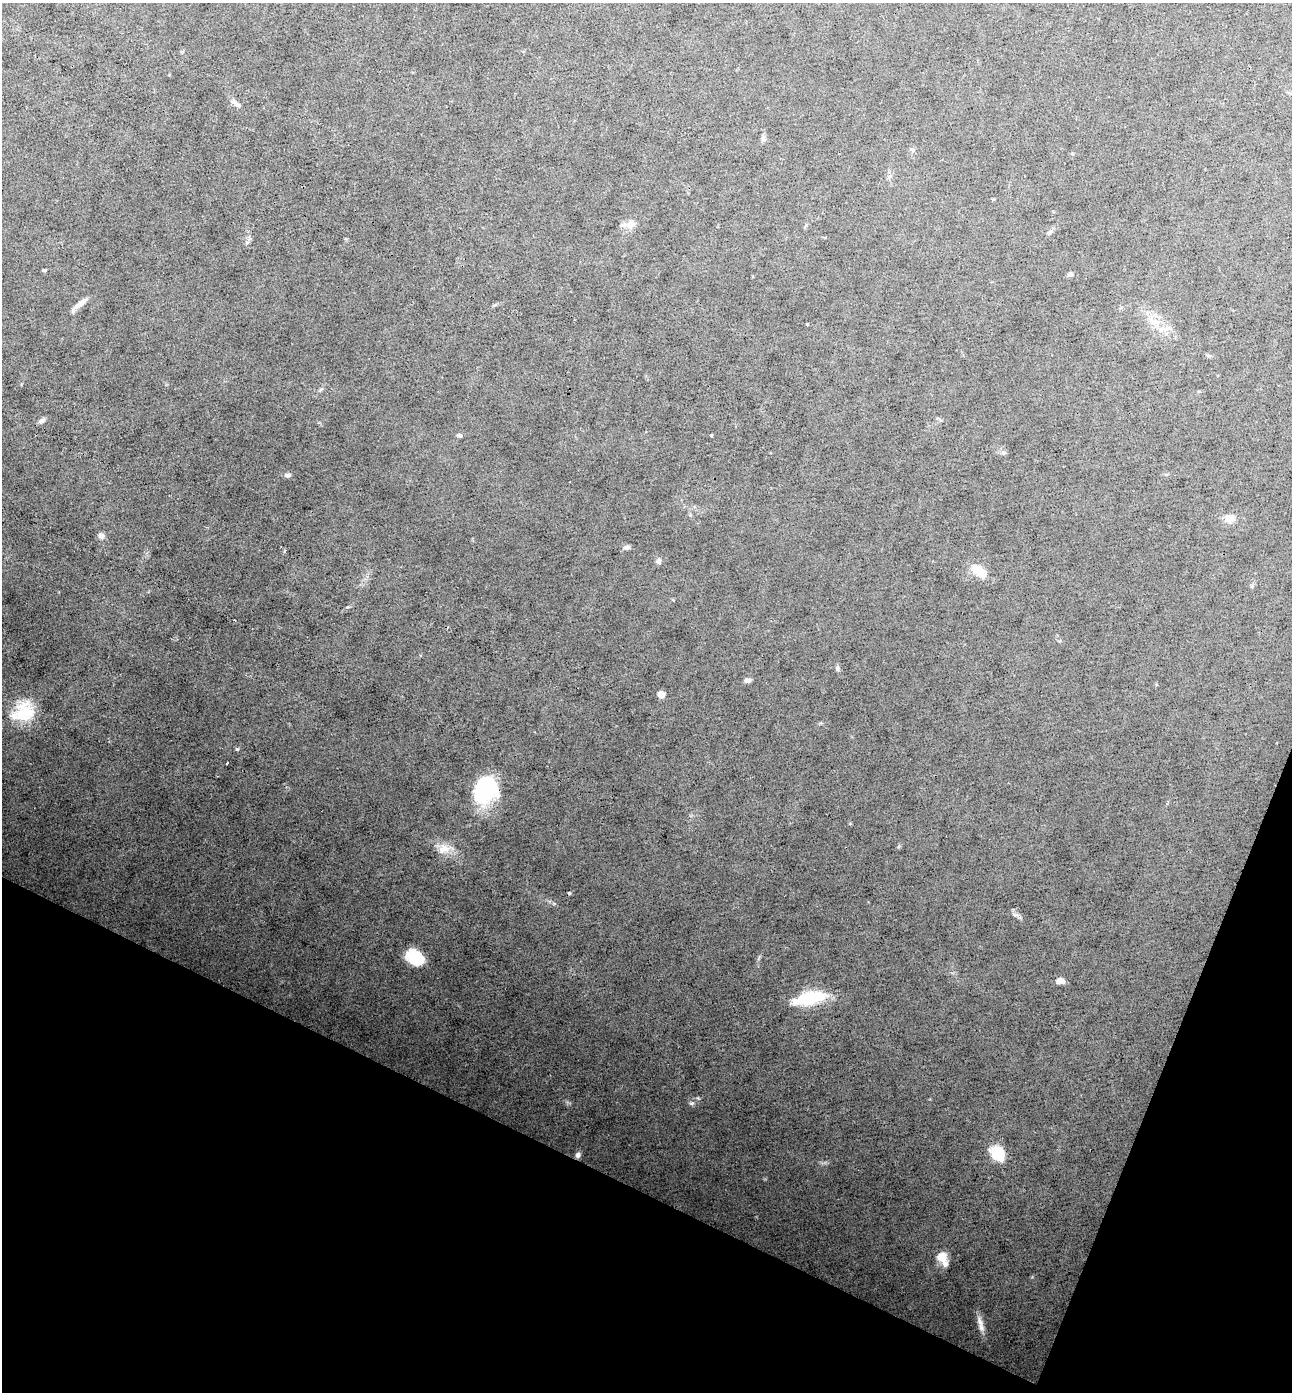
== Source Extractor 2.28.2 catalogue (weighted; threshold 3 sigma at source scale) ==
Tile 15 of 4 x 4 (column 3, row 4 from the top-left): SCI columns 2855-4144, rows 2-1391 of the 5574 x 5562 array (HDU 1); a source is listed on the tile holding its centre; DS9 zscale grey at full resolution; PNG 1294 x 1394 px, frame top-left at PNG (2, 3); no overlay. Shown black and unused: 20% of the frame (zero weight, under 3 of 4 exposures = <1% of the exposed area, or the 3 px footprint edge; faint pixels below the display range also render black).
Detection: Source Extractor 2.28.2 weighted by HDU 2 'WHT'; one run over the whole footprint, this tile lists its part. Background 0.0533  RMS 0.0068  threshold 0.0304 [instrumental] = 3 sigma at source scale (4.5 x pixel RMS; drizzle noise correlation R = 1.50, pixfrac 1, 0.05/0.05 arcsec/px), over >= 5 px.
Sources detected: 41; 2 inside a brighter object's white glare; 1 cosmic-ray / hot-pixel residue — not listed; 2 inside a brighter listed object's ellipse — not listed separately; the other 36 listed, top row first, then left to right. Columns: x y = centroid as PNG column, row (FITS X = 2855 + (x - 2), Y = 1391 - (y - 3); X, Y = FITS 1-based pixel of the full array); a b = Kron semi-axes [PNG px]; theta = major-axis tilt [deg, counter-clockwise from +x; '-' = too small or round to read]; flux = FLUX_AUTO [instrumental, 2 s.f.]
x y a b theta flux
238 105 11 5 -31 2.4
763 139 7 5 -69 1.5
912 150 6 5 - 1.2
630 224 18 10 40 5.3
44 270 5 4 - 0.83
1070 274 6 4 17 1.5
80 304 20 6 40 5
1153 322 17 7 -40 7
1208 355 6 4 -19 0.83
42 421 9 5 26 1.9
459 435 7 5 -2 1.2
711 435 3 3 - 0.63
287 475 8 4 0 1.6
1230 518 14 10 -3 4.5
101 536 9 7 -31 2.5
626 547 8 6 12 1.9
659 561 8 6 -79 1.8
979 571 17 9 -39 13
837 668 7 5 -74 1.2
747 680 7 5 -7 2.1
661 694 5 5 - 11
23 712 28 23 39 25
237 749 5 4 - 0.82
227 763 3 2 - 0.82
484 788 32 21 -77 42
444 849 17 12 11 8
569 893 4 3 - 0.77
1015 915 9 4 -8 1.6
415 957 18 13 -33 22
1060 981 9 6 0 4.3
810 998 35 13 12 34
692 1103 7 4 0 1.2
997 1153 20 14 -48 16
578 1155 7 6 - 2.5
942 1256 13 11 -80 8.7
980 1322 18 8 -65 4.9
Unlisted compact peaks at least as high as the median listed source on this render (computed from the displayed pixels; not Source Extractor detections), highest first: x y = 347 607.